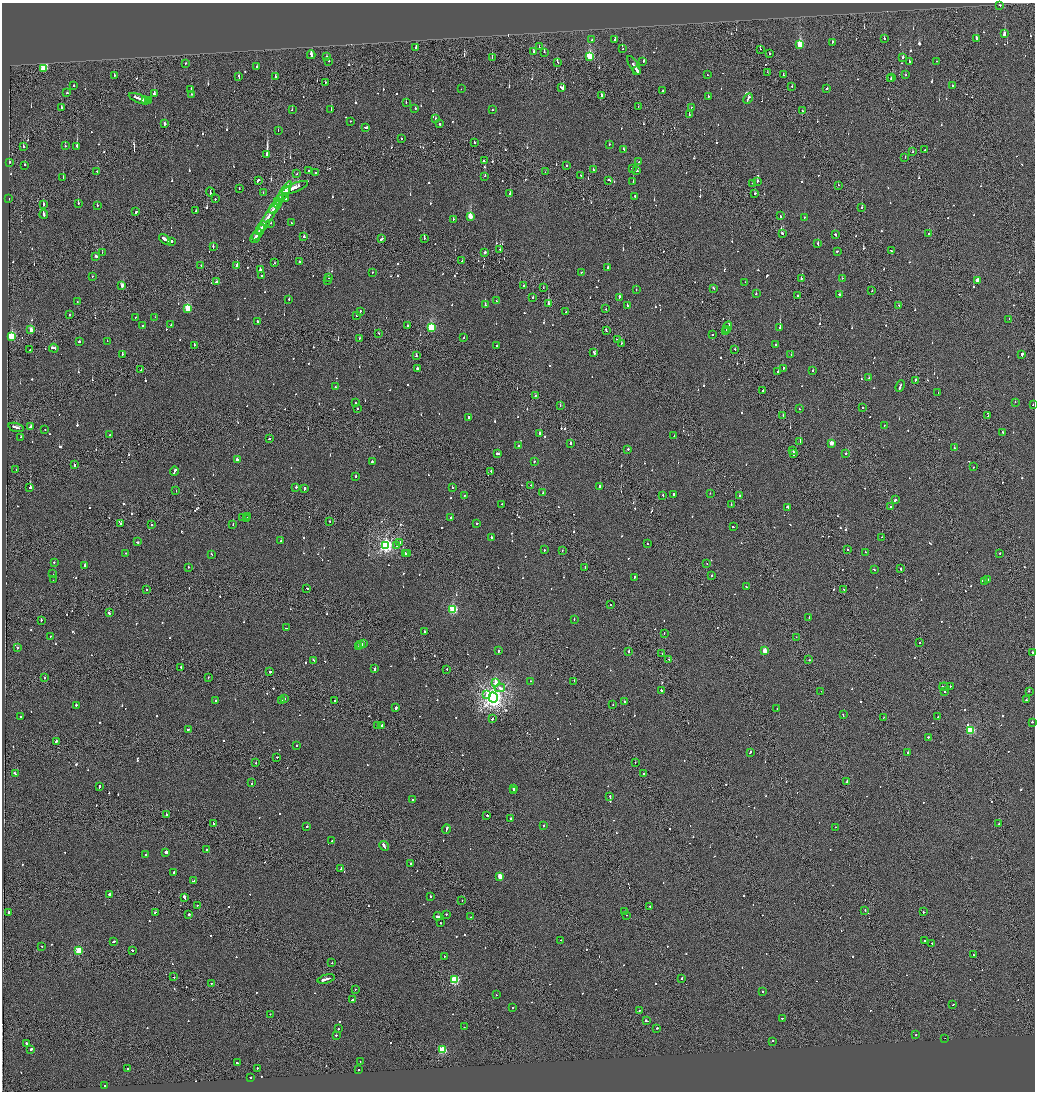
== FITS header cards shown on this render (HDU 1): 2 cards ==
NAXIS1  =                 2065
NAXIS2  =                 2179

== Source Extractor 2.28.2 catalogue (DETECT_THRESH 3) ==
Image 2065 x 2179 px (HDU 1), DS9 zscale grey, zoomed out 1/2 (1 PNG px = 2 x 2 image px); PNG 1037 x 1094 px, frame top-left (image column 1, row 2178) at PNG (2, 3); each listed source drawn as its Kron ellipse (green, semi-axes under 4 px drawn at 4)
Background -0.145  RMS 0.066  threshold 0.199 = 3 sigma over >= 5 px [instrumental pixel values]
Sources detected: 1118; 54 cannot appear on this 1/2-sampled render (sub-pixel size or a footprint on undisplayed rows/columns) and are neither listed nor drawn; of the other 1064, the 500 brightest by FLUX_AUTO listed and drawn (564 fainter detections omitted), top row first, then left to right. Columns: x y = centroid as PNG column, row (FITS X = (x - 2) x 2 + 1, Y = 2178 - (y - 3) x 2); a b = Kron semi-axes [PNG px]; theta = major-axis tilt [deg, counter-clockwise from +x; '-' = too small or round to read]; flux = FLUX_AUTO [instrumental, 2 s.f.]
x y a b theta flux
1000 5 2 1 - 700
1004 34 3 2 - 350
884 38 2 2 - 120
615 39 2 2 - 550
976 39 3 2 - 790
592 40 2 2 - 160
832 42 2 2 - 190
800 44 3 3 - 750
416 47 2 2 - 760
539 47 2 2 - 97
622 49 2 1 - 210
760 49 2 2 - 90
534 52 2 2 - 150
544 52 2 1 - 320
770 53 2 2 - 500
311 55 4 2 - 400
590 56 3 3 - 1100
326 57 2 2 - 270
903 57 2 2 - 630
492 58 2 1 - 420
329 61 2 2 - 110
909 61 2 2 - 140
936 61 2 2 - 81
557 62 2 2 - 120
643 62 3 2 - 330
185 63 2 2 - 160
634 65 11 2 -57 1200
257 66 2 2 - 96
44 68 3 3 - 880
637 70 3 1 - 350
767 73 2 1 - 77
707 75 2 2 - 190
783 75 2 2 - 120
906 75 2 2 - 81
114 76 2 2 - 79
239 76 3 2 - 330
275 77 2 2 - 330
892 77 3 2 - 230
891 79 3 2 - 260
325 82 2 1 - 460
74 85 2 2 - 250
792 86 2 1 - 170
952 86 2 2 - 150
561 87 4 2 - 300
827 88 2 1 - 700
191 89 2 2 - 79
461 89 2 1 - 84
663 91 2 2 - 94
67 93 2 2 - 130
154 94 2 2 - 410
191 94 2 2 - 83
601 95 3 1 - 160
708 97 2 2 - 89
139 98 10 2 -21 980
748 99 5 2 - 480
145 100 2 1 - 150
148 101 3 1 - 230
406 102 2 2 - 140
638 106 2 1 - 92
61 107 2 2 - 420
691 107 2 2 - 84
331 109 3 2 - 130
415 109 2 2 - 150
292 110 2 2 - 95
492 110 2 2 - 85
802 111 2 1 - 81
689 114 2 2 - 78
435 119 2 2 - 200
350 121 2 2 - 77
164 124 2 2 - 88
439 124 2 2 - 220
365 127 4 2 - 270
278 130 2 2 - 110
401 138 2 2 - 93
474 143 2 2 - 280
609 144 2 2 - 75
65 146 2 2 - 130
77 146 2 2 - 1000
23 147 2 2 - 180
624 149 3 2 - 130
925 150 2 1 - 120
913 152 2 1 - 95
267 154 3 2 - 7100
905 157 2 1 - 160
484 161 2 2 - 220
9 162 2 2 - 97
639 162 2 2 - 100
25 165 2 2 - 140
567 165 2 2 - 330
632 168 2 2 - 100
593 170 2 1 - 120
97 171 2 1 - 180
309 171 2 1 - 100
637 171 2 2 - 160
545 172 2 1 - 270
315 173 2 2 - 75
297 174 2 1 - 81
581 175 2 2 - 110
485 176 2 1 - 95
63 178 2 2 - 120
258 180 3 2 - 370
609 180 3 2 - 180
757 181 3 2 - 160
633 182 2 2 - 84
753 184 2 2 - 110
838 185 2 2 - 180
295 188 14 2 23 910
239 189 2 1 - 92
286 191 3 2 - 390
210 192 4 1 - 240
263 192 2 2 - 84
755 193 3 2 - 130
283 194 15 2 58 1300
510 194 2 2 - 170
635 196 2 1 - 95
280 198 3 2 - 350
285 198 2 2 - 130
9 199 2 1 - 76
215 199 2 2 - 78
278 202 4 1 - 330
43 204 2 2 - 110
78 204 2 2 - 670
97 205 2 2 - 170
275 206 8 2 50 620
862 207 2 2 - 170
196 211 2 2 - 270
136 212 2 2 - 420
44 214 4 2 - 260
470 216 3 3 - 360
780 216 2 2 - 180
268 217 20 2 57 1300
804 217 2 2 - 120
453 219 2 2 - 80
271 223 2 2 - 140
291 223 2 2 - 91
263 226 5 1 - 330
259 232 9 1 56 560
782 233 2 2 - 210
928 233 2 1 - 100
835 235 3 2 - 150
304 237 2 2 - 130
255 238 5 2 - 420
424 238 2 2 - 200
165 239 7 2 -36 690
382 239 3 2 - 190
172 241 2 2 - 120
818 244 3 2 - 210
213 247 2 2 - 200
500 249 2 2 - 150
837 251 2 2 - 99
891 251 2 1 - 130
102 253 2 2 - 100
485 253 2 2 - 510
96 256 3 2 - 220
462 261 2 2 - 77
299 262 2 1 - 120
274 263 2 2 - 90
237 265 2 2 - 910
201 266 2 2 - 90
608 267 2 2 - 160
260 270 2 2 - 380
372 272 2 2 - 100
582 272 3 1 - 140
261 275 2 2 - 85
92 276 2 2 - 140
328 277 2 2 - 670
842 278 2 2 - 79
801 279 2 2 - 150
977 280 3 2 - 180
327 281 2 2 - 110
217 282 3 2 - 630
745 282 2 2 - 260
523 285 2 2 - 320
122 286 3 2 - 150
543 287 2 1 - 150
713 288 2 2 - 180
636 290 2 1 - 79
872 291 2 1 - 120
756 293 2 2 - 160
840 295 3 2 - 170
797 296 2 2 - 250
533 297 2 2 - 200
619 297 2 2 - 330
289 299 2 2 - 130
77 301 2 2 - 130
496 301 2 1 - 210
548 304 2 2 - 3200
485 305 2 2 - 230
899 305 2 2 - 85
627 306 3 2 - 140
188 308 3 3 - 800
606 309 2 1 - 83
360 311 2 2 - 560
566 312 3 2 - 250
70 315 2 2 - 170
356 315 2 2 - 170
135 317 2 1 - 81
155 317 2 2 - 89
1009 319 2 2 - 170
258 321 2 2 - 290
143 325 2 2 - 230
171 325 2 2 - 110
408 326 2 2 - 87
431 327 3 3 - 1200
728 327 6 1 71 470
780 327 2 2 - 2900
31 330 3 2 - 140
606 330 3 1 - 180
727 330 2 2 - 260
726 331 2 2 - 190
378 333 2 1 - 140
712 335 2 1 - 75
12 336 3 3 - 970
359 338 2 2 - 230
464 338 2 2 - 99
618 340 3 2 - 220
107 341 2 2 - 100
79 342 2 2 - 190
621 343 2 1 - 99
194 345 2 1 - 99
496 345 2 1 - 79
775 345 2 2 - 290
54 348 5 2 - 460
735 349 2 1 - 95
30 350 2 2 - 94
594 353 3 2 - 200
122 354 2 2 - 160
791 354 2 1 - 190
1022 355 3 2 - 1200
416 356 2 2 - 120
417 368 2 2 - 400
141 369 2 2 - 96
783 369 4 2 - 200
813 370 2 2 - 180
778 372 2 2 - 260
869 378 2 2 - 96
915 380 2 2 - 120
900 386 6 2 67 470
335 387 2 2 - 88
763 391 2 1 - 100
938 393 2 2 - 86
535 396 2 2 - 440
1015 402 2 2 - 100
355 403 2 2 - 100
560 405 2 1 - 190
1033 405 2 2 - 390
862 407 2 2 - 94
357 409 2 2 - 87
799 409 2 2 - 120
783 415 2 2 - 130
988 416 2 2 - 380
468 417 2 2 - 250
884 426 2 2 - 110
16 427 8 2 -15 460
30 427 3 2 - 180
45 429 2 2 - 110
1003 433 3 2 - 110
540 434 2 2 - 330
110 435 2 2 - 93
674 435 2 1 - 410
21 437 2 2 - 110
269 439 2 2 - 260
800 441 2 2 - 210
571 443 2 2 - 280
831 443 2 2 - 170
518 446 2 2 - 170
954 448 2 2 - 150
628 449 2 2 - 210
793 451 2 1 - 240
793 453 3 1 - 490
498 454 3 2 - 260
845 454 2 2 - 100
237 459 2 2 - 750
372 462 2 2 - 220
534 462 2 2 - 150
74 465 3 2 - 420
973 467 2 2 - 88
16 470 2 2 - 75
174 471 4 2 - 580
491 472 2 1 - 150
356 476 2 2 - 150
531 485 2 2 - 91
296 487 2 2 - 340
599 487 3 2 - 190
30 488 2 2 - 1400
453 488 2 2 - 80
304 489 3 2 - 410
176 491 2 2 - 85
543 493 2 2 - 95
710 493 2 2 - 100
663 495 2 1 - 180
674 495 3 2 - 170
464 496 2 2 - 80
739 496 2 2 - 83
895 500 2 2 - 2400
502 504 2 2 - 96
731 504 2 2 - 99
788 507 3 2 - 360
890 507 2 2 - 84
242 517 2 1 - 420
248 517 4 2 - 220
451 518 2 2 - 350
247 519 3 1 - 200
330 521 2 1 - 170
477 523 2 2 - 200
121 524 3 2 - 160
151 525 2 1 - 75
233 525 2 2 - 99
733 527 2 2 - 160
491 537 3 2 - 120
882 537 2 2 - 120
281 541 2 2 - 97
137 542 3 2 - 230
400 542 2 2 - 81
647 543 2 2 - 150
386 545 4 4 - 4000
397 546 2 2 - 460
544 550 2 2 - 91
562 550 2 2 - 78
848 550 2 2 - 160
865 552 2 2 - 88
126 553 2 2 - 78
406 553 2 2 - 430
407 553 2 1 - 410
1000 553 2 2 - 100
211 554 2 2 - 92
54 562 2 2 - 80
707 563 2 1 - 130
85 565 2 2 - 380
188 567 2 2 - 77
585 567 2 1 - 140
901 568 3 1 - 150
874 570 2 2 - 87
53 574 2 2 - 250
712 575 2 2 - 86
634 578 3 2 - 230
53 580 2 2 - 140
988 580 2 2 - 87
985 581 2 1 - 140
746 587 2 2 - 310
307 588 2 2 - 88
146 589 2 1 - 80
844 590 3 2 - 150
610 605 2 2 - 82
453 610 3 3 - 1400
109 613 3 2 - 210
809 617 3 2 - 120
574 619 2 2 - 180
41 620 2 2 - 290
287 628 2 2 - 840
425 631 2 2 - 87
664 633 2 2 - 91
51 636 2 1 - 240
796 637 2 1 - 100
364 643 3 2 - 290
920 643 2 1 - 130
361 645 3 1 - 250
17 647 2 2 - 150
359 647 2 2 - 210
498 651 2 2 - 230
629 651 2 2 - 210
765 651 3 3 - 350
1033 653 2 2 - 190
662 654 2 1 - 420
669 659 2 1 - 120
313 660 2 2 - 90
809 660 2 2 - 100
181 667 2 2 - 170
375 669 3 2 - 390
447 669 2 2 - 110
269 672 2 2 - 700
45 678 2 2 - 580
208 678 2 1 - 170
530 681 2 1 - 79
574 681 2 1 - 190
495 683 2 2 - 4800
950 686 2 1 - 580
944 687 4 2 - 400
500 688 5 4 - 140
661 690 2 2 - 400
821 691 2 1 - 77
1029 691 2 2 - 180
945 692 2 2 - 120
487 695 3 2 - 90
493 698 5 4 - 9700
284 699 3 2 - 120
215 700 2 2 - 180
282 700 2 1 - 150
1026 700 2 2 - 140
335 701 2 2 - 86
624 701 2 2 - 250
76 705 2 2 - 400
613 705 2 2 - 80
396 708 3 2 - 130
777 709 2 2 - 86
843 715 2 2 - 130
21 717 2 2 - 310
883 717 2 1 - 330
937 717 2 1 - 87
492 719 2 2 - 110
1032 722 2 2 - 140
378 725 2 2 - 110
382 725 2 2 - 150
189 729 4 2 - 310
970 731 3 3 - 940
928 737 2 2 - 690
56 741 2 2 - 170
297 745 2 2 - 130
750 752 3 2 - 160
908 753 2 2 - 590
277 757 2 2 - 90
256 763 2 2 - 80
635 763 2 1 - 97
15 773 4 2 - 290
644 774 3 2 - 160
847 781 3 2 - 130
252 783 2 2 - 110
99 787 3 2 - 170
513 789 3 2 - 270
514 791 2 1 - 110
610 797 3 2 - 130
412 799 2 2 - 99
166 814 2 2 - 260
487 815 2 2 - 530
510 819 2 2 - 1100
213 823 4 2 - 300
999 824 2 2 - 120
307 826 2 2 - 490
544 826 2 2 - 150
835 827 2 1 - 77
446 829 5 2 - 340
332 841 2 1 - 120
384 846 5 2 - 380
207 850 2 2 - 300
166 852 2 2 - 3200
146 855 2 2 - 84
411 864 2 2 - 520
341 869 2 2 - 360
174 872 2 2 - 280
500 876 3 2 - 320
194 881 3 2 - 240
110 894 2 2 - 1900
431 896 2 2 - 270
184 897 4 2 - 550
462 901 2 1 - 89
197 905 2 2 - 80
650 907 2 2 - 490
865 910 2 1 - 81
9 912 2 2 - 220
624 912 2 2 - 770
923 912 2 2 - 160
155 913 2 2 - 130
189 914 2 2 - 850
446 914 2 2 - 93
626 915 2 1 - 94
438 916 4 2 - 440
471 917 2 2 - 150
441 923 2 2 - 84
561 940 2 2 - 90
925 940 2 1 - 570
113 941 3 2 - 190
932 943 2 1 - 110
42 946 2 1 - 77
132 950 2 2 - 90
79 951 3 3 - 650
973 955 2 1 - 100
444 957 2 2 - 89
332 963 2 1 - 100
174 977 2 2 - 94
681 978 3 2 - 120
326 979 9 2 14 620
454 980 3 3 - 1200
211 984 2 2 - 81
355 989 2 2 - 240
763 992 2 2 - 110
496 995 2 2 - 89
352 1000 3 2 - 240
953 1004 2 2 - 85
512 1008 2 2 - 160
639 1010 2 2 - 88
270 1014 2 1 - 99
782 1018 3 1 - 120
646 1021 3 2 - 640
464 1027 2 2 - 82
657 1028 3 2 - 720
338 1029 2 2 - 100
916 1034 2 2 - 78
336 1035 2 2 - 330
945 1038 2 1 - 99
772 1041 2 2 - 140
26 1043 2 2 - 180
31 1049 2 2 - 400
442 1050 3 3 - 880
360 1061 2 1 - 90
237 1063 2 2 - 190
128 1068 2 2 - 96
257 1068 2 2 - 220
358 1070 2 2 - 100
250 1077 2 2 - 90
104 1086 2 2 - 130
At the frame edge (FLAGS 8, measured only in part): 2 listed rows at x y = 1033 405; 1033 653
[564 fainter detections neither listed nor drawn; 54 sub-pixel or undisplayed-footprint detections neither listed nor drawn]